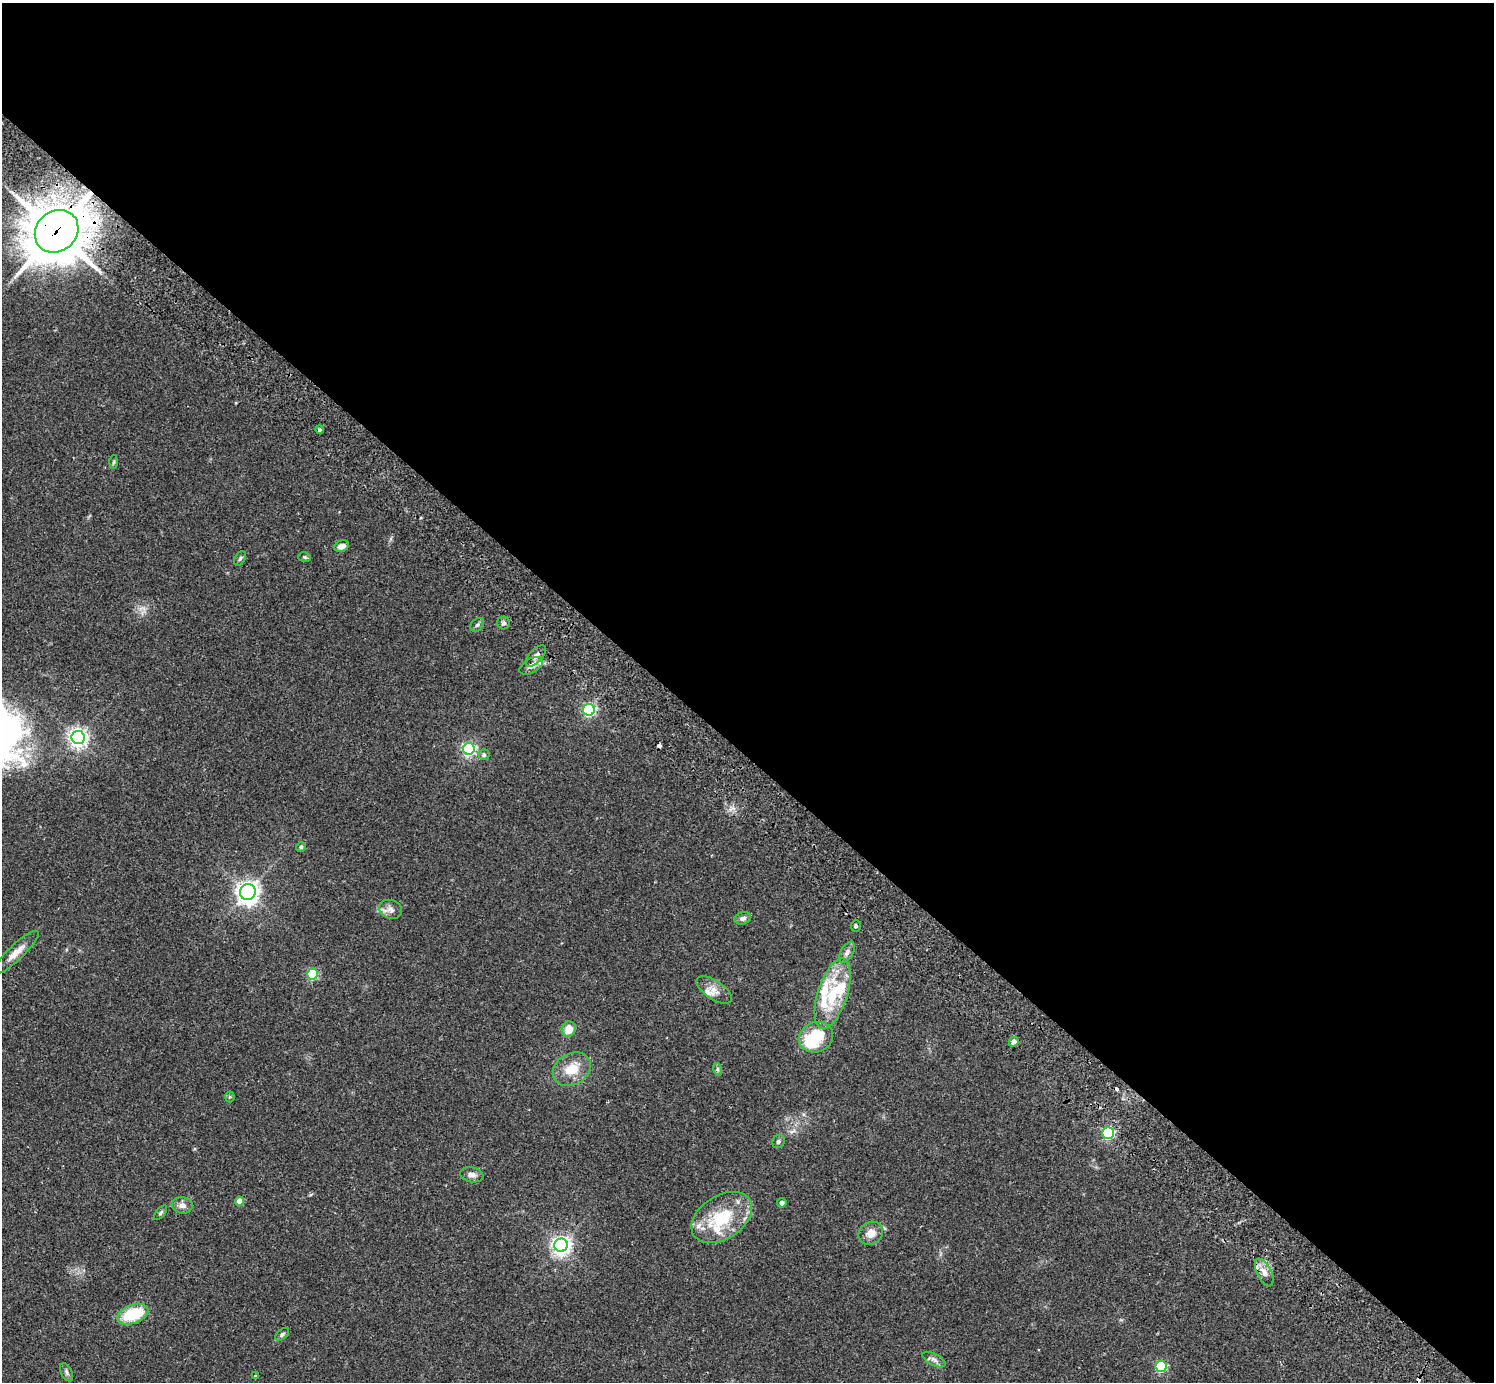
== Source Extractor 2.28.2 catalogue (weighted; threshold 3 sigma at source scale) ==
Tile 3 of 4 x 4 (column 3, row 1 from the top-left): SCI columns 3032-4523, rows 4485-5864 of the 6060 x 6070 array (HDU 1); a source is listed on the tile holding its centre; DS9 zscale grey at full resolution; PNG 1496 x 1384 px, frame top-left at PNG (2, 3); each listed source drawn as its Kron ellipse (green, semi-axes under 4 px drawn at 4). Shown black and unused: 55% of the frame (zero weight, under 2 of 3 exposures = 3% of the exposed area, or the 3 px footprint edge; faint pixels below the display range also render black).
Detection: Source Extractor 2.28.2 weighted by HDU 2 'WHT'; one run over the whole footprint, this tile lists its part. Background 0.108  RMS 0.0064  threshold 0.0288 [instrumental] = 3 sigma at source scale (4.5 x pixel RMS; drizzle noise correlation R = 1.50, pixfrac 1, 0.05/0.05 arcsec/px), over >= 5 px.
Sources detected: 59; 1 inside a brighter object's white glare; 4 cosmic-ray / hot-pixel residue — neither listed nor drawn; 7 inside a brighter listed object's ellipse — not listed separately; the other 47 listed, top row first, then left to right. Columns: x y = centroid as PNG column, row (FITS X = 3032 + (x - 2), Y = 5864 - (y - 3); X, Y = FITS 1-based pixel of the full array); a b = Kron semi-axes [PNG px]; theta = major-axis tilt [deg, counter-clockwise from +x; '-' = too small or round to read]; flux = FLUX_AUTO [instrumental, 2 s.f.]
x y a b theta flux
57 231 23 20 41 2800
320 429 4 4 - 1.1
114 462 6 4 87 0.86
342 546 7 5 22 3.7
304 557 6 5 - 1.1
240 558 8 5 62 1.2
503 623 6 6 - 1.6
477 625 8 5 44 1.4
536 656 13 6 47 3
531 666 13 7 30 3.8
589 710 6 6 - 99
78 737 6 6 - 290
469 749 6 6 - 120
484 755 5 5 - 1.8
301 847 5 5 - 0.93
248 892 8 7 - 410
390 909 12 9 -21 3.8
743 918 8 6 16 2.1
856 926 5 5 - 1.3
16 952 30 7 43 7.5
847 952 11 6 60 2.7
312 974 5 5 - 49
714 990 20 9 -33 6.2
833 994 36 15 72 26
569 1029 8 7 - 8.7
816 1037 17 15 23 26
1014 1042 5 4 - 3.8
572 1069 20 15 31 14
717 1069 6 4 -71 1
230 1097 5 5 - 0.88
1108 1133 6 6 - 92
778 1142 7 6 - 1.4
472 1175 12 7 -11 3.2
239 1201 4 4 - 6.5
782 1203 4 4 - 2.2
182 1205 10 8 -7 3.8
160 1213 9 4 49 1.2
722 1217 33 21 33 33
871 1233 13 11 34 6.4
561 1245 7 6 - 310
1264 1273 15 7 -63 4.3
133 1314 16 9 20 28
282 1334 8 4 39 1.3
934 1360 12 5 -28 2.4
1161 1366 5 5 - 60
66 1372 10 5 -63 1.7
255 1376 3 3 - 0.74
Overlapping masked pixels (flux is a lower limit): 1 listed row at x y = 57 231